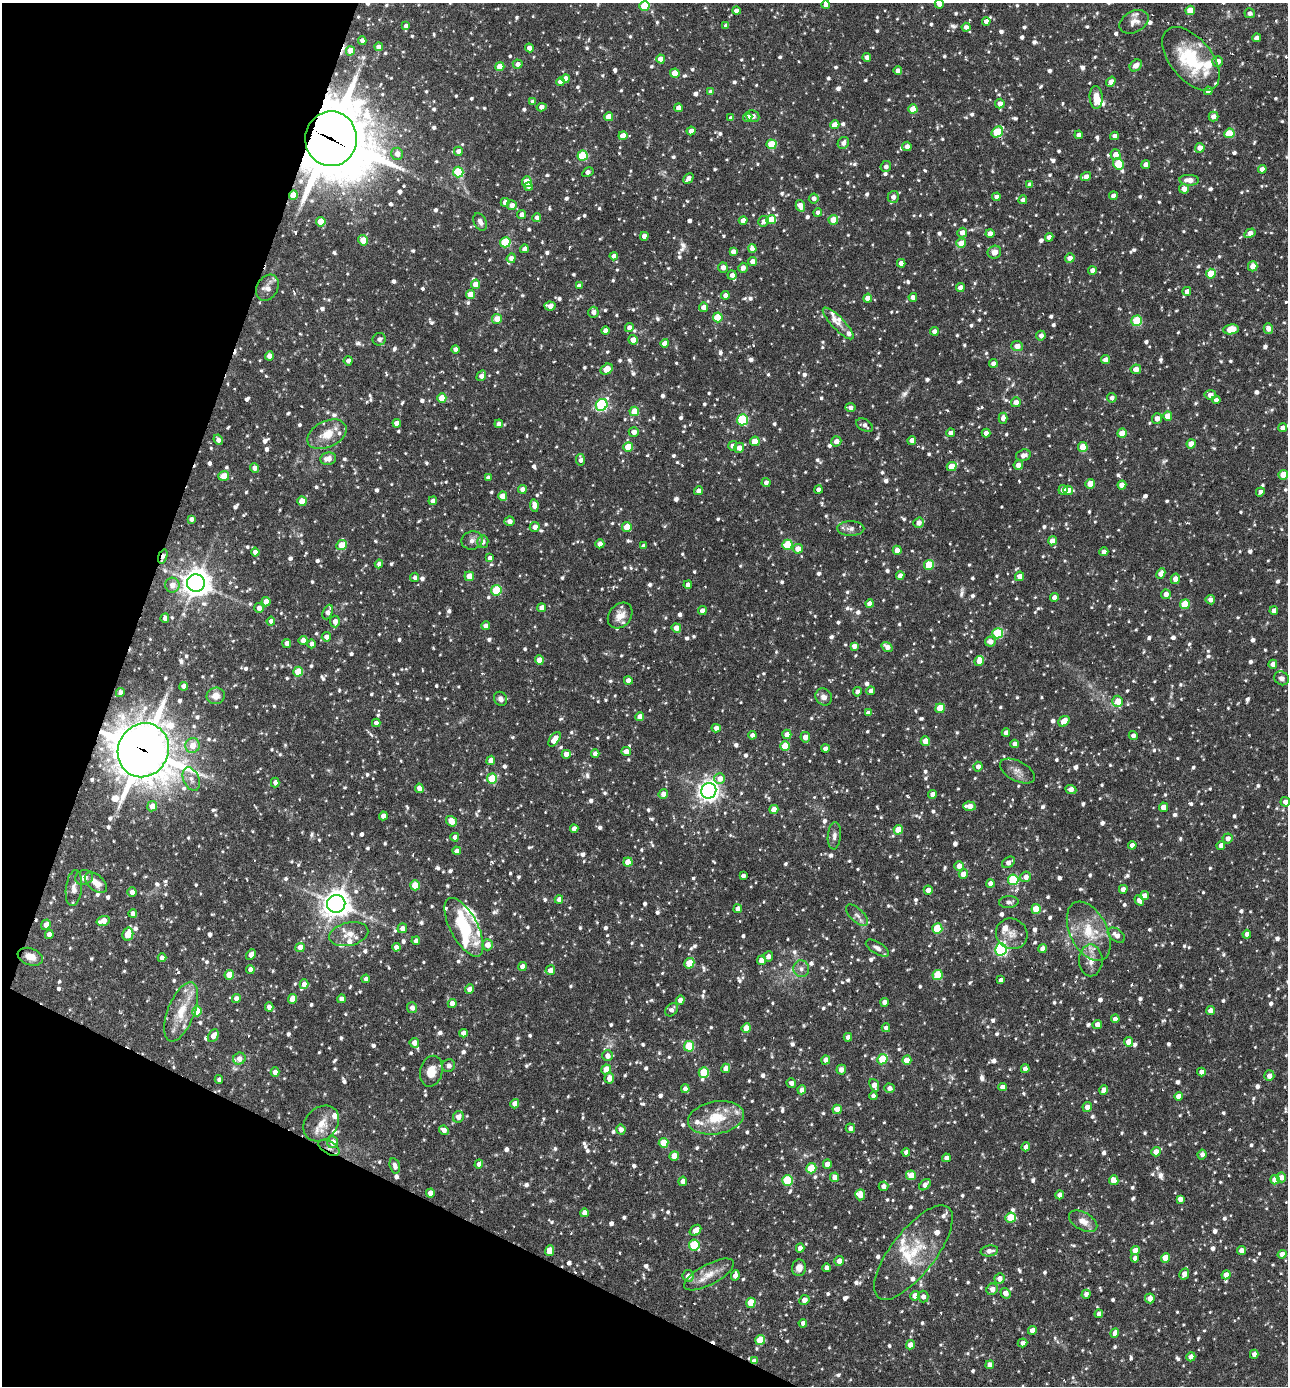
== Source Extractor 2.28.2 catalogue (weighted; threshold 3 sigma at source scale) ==
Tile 9 of 4 x 4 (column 1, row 3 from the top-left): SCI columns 269-1554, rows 1385-2768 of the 5550 x 5536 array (HDU 1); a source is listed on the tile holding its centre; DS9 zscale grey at full resolution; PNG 1290 x 1388 px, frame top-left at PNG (2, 3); each listed source drawn as its Kron ellipse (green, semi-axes under 4 px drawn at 4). Shown black and unused: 19% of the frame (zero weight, under 3 of 6 exposures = <1% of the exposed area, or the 3 px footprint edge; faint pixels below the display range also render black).
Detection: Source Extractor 2.28.2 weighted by HDU 2 'WHT'; one run over the whole footprint, this tile lists its part. Background 0.0836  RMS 0.0045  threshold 0.0185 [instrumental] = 3 sigma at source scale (4.09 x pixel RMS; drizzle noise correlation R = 1.36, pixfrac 0.8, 0.05/0.05 arcsec/px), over >= 5 px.
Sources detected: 1602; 4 too faint to see at this stretch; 1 inside a brighter object's white glare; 8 cosmic-ray / hot-pixel residue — neither listed nor drawn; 54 inside a brighter listed object's ellipse — not listed separately; of the other 1535, all 500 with FLUX_AUTO >= 1.78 (the completeness limit of this list) listed and drawn (1035 fainter detections not listed), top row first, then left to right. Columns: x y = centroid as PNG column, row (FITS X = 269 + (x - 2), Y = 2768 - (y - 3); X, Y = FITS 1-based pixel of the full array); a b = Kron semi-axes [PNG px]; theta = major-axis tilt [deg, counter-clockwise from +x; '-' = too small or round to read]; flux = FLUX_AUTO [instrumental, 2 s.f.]
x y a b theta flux
939 4 4 4 - 2.9
826 5 4 4 - 2.8
644 6 5 5 - 17
1190 10 5 4 - 6.7
736 11 4 4 - 2.6
1250 13 5 5 - 1.8
986 21 4 4 - 2.6
1134 22 15 10 27 3.2
406 26 4 4 - 1.9
726 26 4 4 - 2.5
966 27 4 4 - 1.9
1257 38 4 4 - 2.6
362 41 4 4 - 2.6
379 47 4 4 - 2.7
529 48 4 4 - 2.7
350 51 5 4 - 5.9
867 57 4 4 - 2.4
661 59 4 4 - 5.2
1191 59 37 21 -51 28
1218 61 5 5 - 2.9
518 64 5 4 - 2.5
1136 65 7 5 42 3.3
500 67 4 4 - 6.5
898 71 4 4 - 3
675 73 5 4 - 8.1
566 78 4 4 - 2.7
560 82 4 4 - 2.8
1111 82 5 4 - 2.6
1208 91 4 4 - 3
711 92 4 4 - 2.4
1096 97 11 6 -87 5.8
533 102 4 4 - 2.4
1000 104 5 4 - 2.7
541 107 5 4 - 2.6
679 108 4 4 - 3.6
913 109 4 4 - 7.7
753 116 6 6 - 1.9
1213 116 5 5 - 2.9
609 117 4 4 - 6.4
748 117 4 4 - 2.7
731 118 4 4 - 2.1
835 125 4 4 - 5.2
691 131 4 4 - 4
997 132 6 5 - 22
1229 133 5 5 - 13
1079 135 4 4 - 2.3
623 136 4 4 - 6.4
1114 136 4 4 - 2.5
331 139 27 26 - 3200
843 143 6 5 - 2.1
771 144 5 5 - 15
907 146 5 4 - 2.3
1200 148 5 4 - 3
458 151 4 4 - 2.9
397 154 6 6 - 3.5
1116 155 5 5 - 5
583 156 5 5 - 24
1118 164 6 5 - 21
1145 165 4 4 - 2.7
886 166 5 5 - 1.8
1262 169 4 4 - 2.7
458 172 5 5 - 24
588 172 6 4 29 2.7
1086 177 5 4 - 3
688 178 6 4 45 2.6
1189 180 10 5 -2 4.2
527 182 5 5 - 11
1030 184 4 4 - 2.2
529 186 4 4 - 2.1
1184 189 5 5 - 3
293 195 5 4 - 7.9
1113 196 4 4 - 2.7
893 197 6 5 - 2.3
996 197 4 4 - 2.5
814 198 5 5 - 2.3
1023 200 4 4 - 2.5
505 202 4 4 - 2.2
512 205 5 5 - 2.9
800 206 6 4 -74 4.4
818 212 4 4 - 2
522 215 5 4 - 2.7
537 218 4 4 - 2.2
771 219 5 4 - 8.5
833 220 5 4 - 6.8
743 221 4 4 - 3.5
764 221 6 5 - 2.2
321 222 5 4 - 8.9
480 222 9 6 -62 2
962 233 5 5 - 3.7
1250 233 6 4 31 3.3
990 234 4 4 - 3.3
644 236 4 4 - 3
1049 237 4 4 - 2
363 240 5 4 - 6.2
505 242 5 5 - 26
961 243 5 5 - 6
752 248 4 4 - 2.8
524 249 4 4 - 2.1
733 251 4 4 - 2.4
994 252 7 6 - 2.9
614 256 4 4 - 2.7
511 258 5 4 - 2.6
1070 258 5 4 - 3.2
753 261 4 4 - 3.5
901 263 4 4 - 2.7
1253 266 5 4 - 3.5
723 267 5 5 - 2.7
743 268 5 4 - 2.5
1092 270 4 4 - 2.6
1211 274 5 5 - 11
732 275 5 4 - 2.8
475 284 4 4 - 5.5
579 286 4 4 - 2
267 288 14 10 60 3.8
960 288 4 4 - 3
1187 291 4 4 - 2.2
470 294 4 4 - 6.1
725 295 4 4 - 2.7
913 297 4 4 - 3
868 298 4 4 - 4.1
550 306 5 4 - 3
704 307 4 4 - 3.4
593 312 5 5 - 2.3
718 317 5 4 - 17
497 319 5 5 - 4.8
1137 321 5 5 - 22
838 323 21 6 -46 3.1
629 328 4 4 - 2.7
1268 328 5 5 - 3
1231 329 8 5 9 8.7
606 331 4 4 - 3.2
934 331 4 4 - 2.4
1041 336 5 4 - 2.3
379 339 6 6 - 2
633 340 5 4 - 3.9
665 343 4 4 - 4
1017 346 6 5 - 3.2
456 349 4 4 - 2.9
269 356 4 4 - 3.1
1106 360 5 4 - 2.8
348 361 4 4 - 1.8
993 363 4 4 - 2.3
607 369 6 5 - 6.1
1136 369 5 4 - 3.3
481 376 5 4 - 2.6
1210 395 5 5 - 2.5
442 398 5 4 - 7.9
1112 398 5 4 - 1.8
1216 400 4 4 - 1.9
1016 402 5 5 - 3.2
602 405 6 5 - 54
850 408 5 4 - 2
634 411 5 5 - 9.9
1168 416 5 4 - 6.3
1003 418 5 4 - 2.6
1157 418 5 5 - 3.1
742 420 5 5 - 34
397 423 4 4 - 4.3
499 424 4 4 - 2.6
865 425 9 5 -30 1.9
1283 428 4 4 - 2.6
634 432 5 4 - 2.8
950 433 4 4 - 2.4
986 433 4 4 - 2.7
1122 433 5 4 - 7.7
327 434 21 13 25 8.1
218 440 5 4 - 2.4
912 440 4 4 - 3.1
755 441 4 4 - 6.9
836 441 5 5 - 2.9
1191 444 4 4 - 5.4
733 446 4 4 - 2.3
628 447 5 4 - 10
1083 447 5 4 - 12
739 448 5 5 - 3.2
1023 455 7 5 16 2.6
328 459 8 6 10 3.1
581 460 6 4 -82 2.1
1018 465 5 4 - 2.7
952 466 5 4 - 8.7
254 468 4 4 - 2.5
1283 475 5 4 - 7.5
224 476 5 5 - 5.7
488 478 4 4 - 2.3
766 482 4 4 - 1.9
1090 484 5 4 - 5.8
1122 485 4 4 - 5
522 489 4 4 - 2.6
818 489 4 4 - 2
1063 490 4 4 - 2.6
1068 490 5 4 - 3.1
699 491 4 4 - 2.7
1260 492 4 4 - 1.9
503 496 4 4 - 4.8
302 501 4 4 - 6.8
433 501 4 4 - 1.9
534 505 6 4 -83 3.4
191 519 4 4 - 2
509 521 5 5 - 3
919 523 5 5 - 2.9
535 527 5 5 - 2.7
627 527 5 5 - 9.1
851 529 13 7 1 2.2
472 540 10 9 - 2.4
1052 541 4 4 - 4.6
483 542 6 5 - 2.2
600 544 4 4 - 4.2
341 545 6 4 42 9.1
787 545 5 5 - 20
643 546 4 4 - 1.8
798 549 5 4 - 4.5
897 550 4 4 - 4.2
255 552 4 4 - 2.6
1104 552 4 4 - 2.9
163 556 7 3 71 3.2
490 558 4 4 - 2.5
379 564 4 4 - 2.3
929 565 5 5 - 18
1161 574 5 4 - 3.2
469 576 4 4 - 5.3
900 576 4 4 - 2.5
1020 576 5 4 - 3
415 577 4 4 - 1.8
1175 579 5 4 - 3.4
196 583 9 8 - 520
172 585 7 7 - 3.6
688 585 4 4 - 2.2
496 590 5 5 - 21
1166 594 5 4 - 3
1054 598 4 4 - 2.9
1210 600 5 4 - 2.1
266 602 5 4 - 4.1
870 604 4 4 - 3.4
1185 604 5 5 - 13
259 608 5 4 - 2.6
542 608 4 4 - 3.7
702 611 4 4 - 2.7
1274 611 4 4 - 2.6
328 612 8 4 65 3
620 616 14 11 50 5.3
165 618 5 4 - 2.1
271 621 4 4 - 1.9
335 622 6 5 - 3.1
486 626 4 4 - 3
676 628 5 4 - 4.2
998 633 5 5 - 30
326 637 4 4 - 2.3
303 640 4 4 - 3.3
990 641 5 5 - 3
287 643 4 4 - 2.9
312 644 4 4 - 2.2
854 646 4 4 - 2.7
887 647 6 4 -36 2.8
539 660 4 4 - 6.3
979 661 5 4 - 3.5
1273 664 4 4 - 2.8
298 672 5 5 - 13
1282 678 8 6 -33 1.8
628 680 4 4 - 2.8
184 686 4 4 - 3.3
871 691 4 4 - 2.1
120 692 4 4 - 2
857 692 5 4 - 1.9
216 696 9 8 - 3.8
824 697 9 8 - 2.5
500 699 7 6 - 1.8
1118 701 5 5 - 6.6
940 708 5 4 - 10
868 713 4 4 - 2.6
640 716 4 4 - 2.9
1064 721 6 5 - 5.5
376 723 4 4 - 2
716 728 4 4 - 2.6
1006 733 4 4 - 2.5
787 734 4 4 - 3.2
752 735 4 4 - 2.6
1133 735 4 4 - 1.9
805 737 5 4 - 3.4
554 739 8 4 53 6.2
925 741 5 4 - 6.1
1015 744 4 4 - 2.6
192 745 8 7 - 5.4
785 746 5 4 - 11
825 749 4 4 - 2.1
143 750 27 25 63 1500
626 751 5 4 - 3.1
566 754 4 4 - 3
595 754 4 4 - 3.1
491 760 5 4 - 3.8
978 767 5 4 - 2.5
1017 771 19 10 -27 3.2
191 779 12 7 -66 2.7
492 779 5 5 - 16
720 779 5 5 - 3.4
275 783 5 4 - 2
419 788 4 4 - 3.4
1071 789 5 4 - 3.1
709 791 8 7 - 260
663 794 5 4 - 3.3
933 794 4 4 - 3.2
1285 802 5 5 - 2.7
152 806 5 5 - 4.8
969 806 6 4 -5 4.3
1163 807 4 4 - 4.2
774 809 4 4 - 5.1
383 816 4 4 - 3.4
451 821 6 4 -36 7.4
574 829 4 4 - 3.2
898 830 5 4 - 11
834 836 13 6 85 2
455 837 4 4 - 2.4
1228 838 5 5 - 2.4
1132 845 4 4 - 3.1
1221 845 4 4 - 2.6
457 851 4 4 - 2.3
628 862 4 4 - 6.4
1008 862 7 5 35 2.5
959 866 5 4 - 3.1
963 874 5 4 - 4.4
743 876 4 4 - 1.9
84 877 9 7 21 2.7
1026 877 5 5 - 3
1013 880 5 5 - 32
96 883 13 7 -41 4.3
990 883 4 4 - 2.9
415 885 5 5 - 12
74 888 18 8 83 2.9
1123 889 4 4 - 2.8
928 890 4 4 - 3.1
132 892 4 4 - 3.3
1144 896 5 4 - 2.9
559 899 4 4 - 2.9
1139 900 5 4 - 3.3
1009 902 10 6 4 1.9
336 904 9 9 - 490
738 909 4 4 - 2.8
1036 909 5 4 - 11
133 913 4 4 - 2.5
857 915 14 6 -43 2.1
103 921 6 5 - 5
46 925 5 4 - 3.5
464 927 32 14 -62 20
402 928 5 4 - 2.8
937 929 5 5 - 18
1089 931 32 18 -63 15
49 934 4 4 - 2.6
128 934 6 5 - 7.4
349 934 20 11 12 4.9
1012 934 16 15 - 4.7
1247 934 4 4 - 2.8
1116 935 10 6 -37 3.3
416 941 4 4 - 2.3
487 945 5 5 - 3.9
300 947 5 4 - 3.8
396 947 4 4 - 2.7
877 948 13 6 -32 2
1001 949 6 5 - 72
1042 949 4 4 - 3.2
251 955 6 4 53 3.2
768 956 5 4 - 2.2
30 957 13 8 -20 4.5
162 958 4 4 - 2.9
761 960 5 4 - 3.3
1091 960 16 11 -90 4.3
689 963 5 5 - 11
522 967 4 4 - 3.3
250 969 4 4 - 2.1
801 969 8 8 - 2
550 970 5 4 - 2.9
229 975 5 4 - 8.1
938 975 5 5 - 16
366 979 4 4 - 2.1
1001 980 4 4 - 2.4
304 984 5 4 - 3
470 989 5 4 - 3.8
236 998 4 4 - 2.4
293 999 5 4 - 7.8
342 999 4 4 - 2.7
680 1000 5 4 - 2.4
884 1002 4 4 - 2.7
452 1003 4 4 - 4.1
269 1007 4 4 - 2.8
412 1008 5 5 - 2.1
672 1010 7 5 49 1.9
1211 1010 4 4 - 3.4
197 1011 5 5 - 13
181 1012 31 13 68 12
1115 1019 4 4 - 2.8
1097 1024 5 4 - 2.9
746 1028 4 4 - 6.4
886 1028 4 4 - 1.8
463 1033 4 4 - 2.7
213 1036 7 5 62 3.2
848 1037 4 4 - 2.4
1129 1042 5 4 - 5.2
414 1043 5 5 - 4.1
689 1046 5 5 - 20
607 1056 5 5 - 2.6
239 1059 6 5 - 2.9
882 1059 5 5 - 17
826 1060 5 4 - 2.7
907 1060 5 4 - 6.2
449 1066 6 6 - 1.9
726 1068 5 4 - 3.6
606 1069 5 5 - 5.8
1025 1069 4 4 - 2.4
841 1070 5 4 - 2.4
431 1071 16 11 77 5.9
275 1072 4 4 - 3
704 1072 5 5 - 17
1201 1072 4 4 - 2.9
1269 1076 5 5 - 2.8
609 1078 5 4 - 3.2
219 1080 4 4 - 1.8
791 1083 5 4 - 1.8
874 1085 6 4 -69 3.6
1002 1087 4 4 - 2.6
889 1088 5 4 - 2
685 1089 4 4 - 2.5
802 1090 4 4 - 2.6
1104 1090 5 4 - 2.9
873 1096 4 4 - 2.6
1178 1096 4 4 - 3.6
515 1104 5 4 - 3.7
1087 1107 5 4 - 2.8
837 1109 4 4 - 4.6
458 1117 6 5 - 3
716 1118 28 16 10 14
321 1123 20 16 45 6.9
850 1128 5 4 - 2.1
621 1129 5 4 - 2.7
444 1130 5 4 - 2.6
333 1142 6 5 - 4.1
663 1143 5 5 - 12
1026 1147 4 4 - 2.7
329 1148 11 6 -31 1.8
906 1152 4 4 - 1.8
1156 1152 5 4 - 3.9
1202 1154 5 4 - 1.8
674 1156 5 4 - 7.3
946 1158 4 4 - 2.7
479 1164 4 4 - 2.7
827 1164 4 4 - 4
395 1166 8 5 -75 2.1
811 1168 5 5 - 16
911 1175 5 5 - 8.3
835 1177 5 4 - 3.7
1281 1177 5 5 - 3.1
787 1180 5 5 - 21
1114 1180 5 4 - 5.8
1275 1180 5 4 - 7
683 1181 5 4 - 3.3
925 1185 6 4 45 2.9
884 1186 5 5 - 2.3
430 1193 4 4 - 3.4
860 1195 5 5 - 4.3
1060 1195 4 4 - 2.6
1180 1199 4 4 - 2.7
584 1213 4 4 - 2.9
1011 1217 5 5 - 13
1083 1221 15 8 -29 4.1
695 1230 6 5 - 3.6
694 1245 5 5 - 23
800 1248 4 4 - 3.1
1135 1250 4 4 - 3.5
1241 1250 4 4 - 2.9
550 1251 5 4 - 5.2
989 1251 9 5 10 2.4
913 1252 57 22 52 21
1282 1254 4 4 - 3
1135 1258 4 4 - 2.1
1165 1258 5 4 - 6.9
839 1261 5 5 - 2.8
799 1268 8 7 - 3.1
827 1268 4 4 - 2.7
709 1274 27 10 28 6.3
1184 1274 6 4 63 3.6
1226 1275 4 4 - 3.4
688 1276 6 5 - 3
735 1276 5 4 - 2.9
1000 1278 5 5 - 2.8
992 1289 6 5 - 3.1
1005 1293 5 4 - 3.3
1086 1294 4 4 - 1.9
915 1296 5 4 - 4.6
923 1297 6 5 - 1.9
1150 1298 5 5 - 3.1
804 1300 5 5 - 3.3
751 1303 5 4 - 11
1099 1314 4 4 - 2.3
803 1323 4 4 - 1.8
1032 1330 4 4 - 3.6
1115 1333 5 4 - 2.9
760 1340 5 5 - 12
1022 1343 5 4 - 1.8
910 1345 4 4 - 3.4
1254 1354 4 4 - 2.6
1191 1357 5 4 - 2.8
754 1361 4 4 - 2.9
990 1365 4 4 - 2.8
Overlapping masked pixels (flux is a lower limit): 7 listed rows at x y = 1191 59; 331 139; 293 195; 163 556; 143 750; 329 1148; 754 1361
Isophote crosses this tile's border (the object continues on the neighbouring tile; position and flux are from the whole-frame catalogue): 4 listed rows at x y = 939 4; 826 5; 644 6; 1285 802